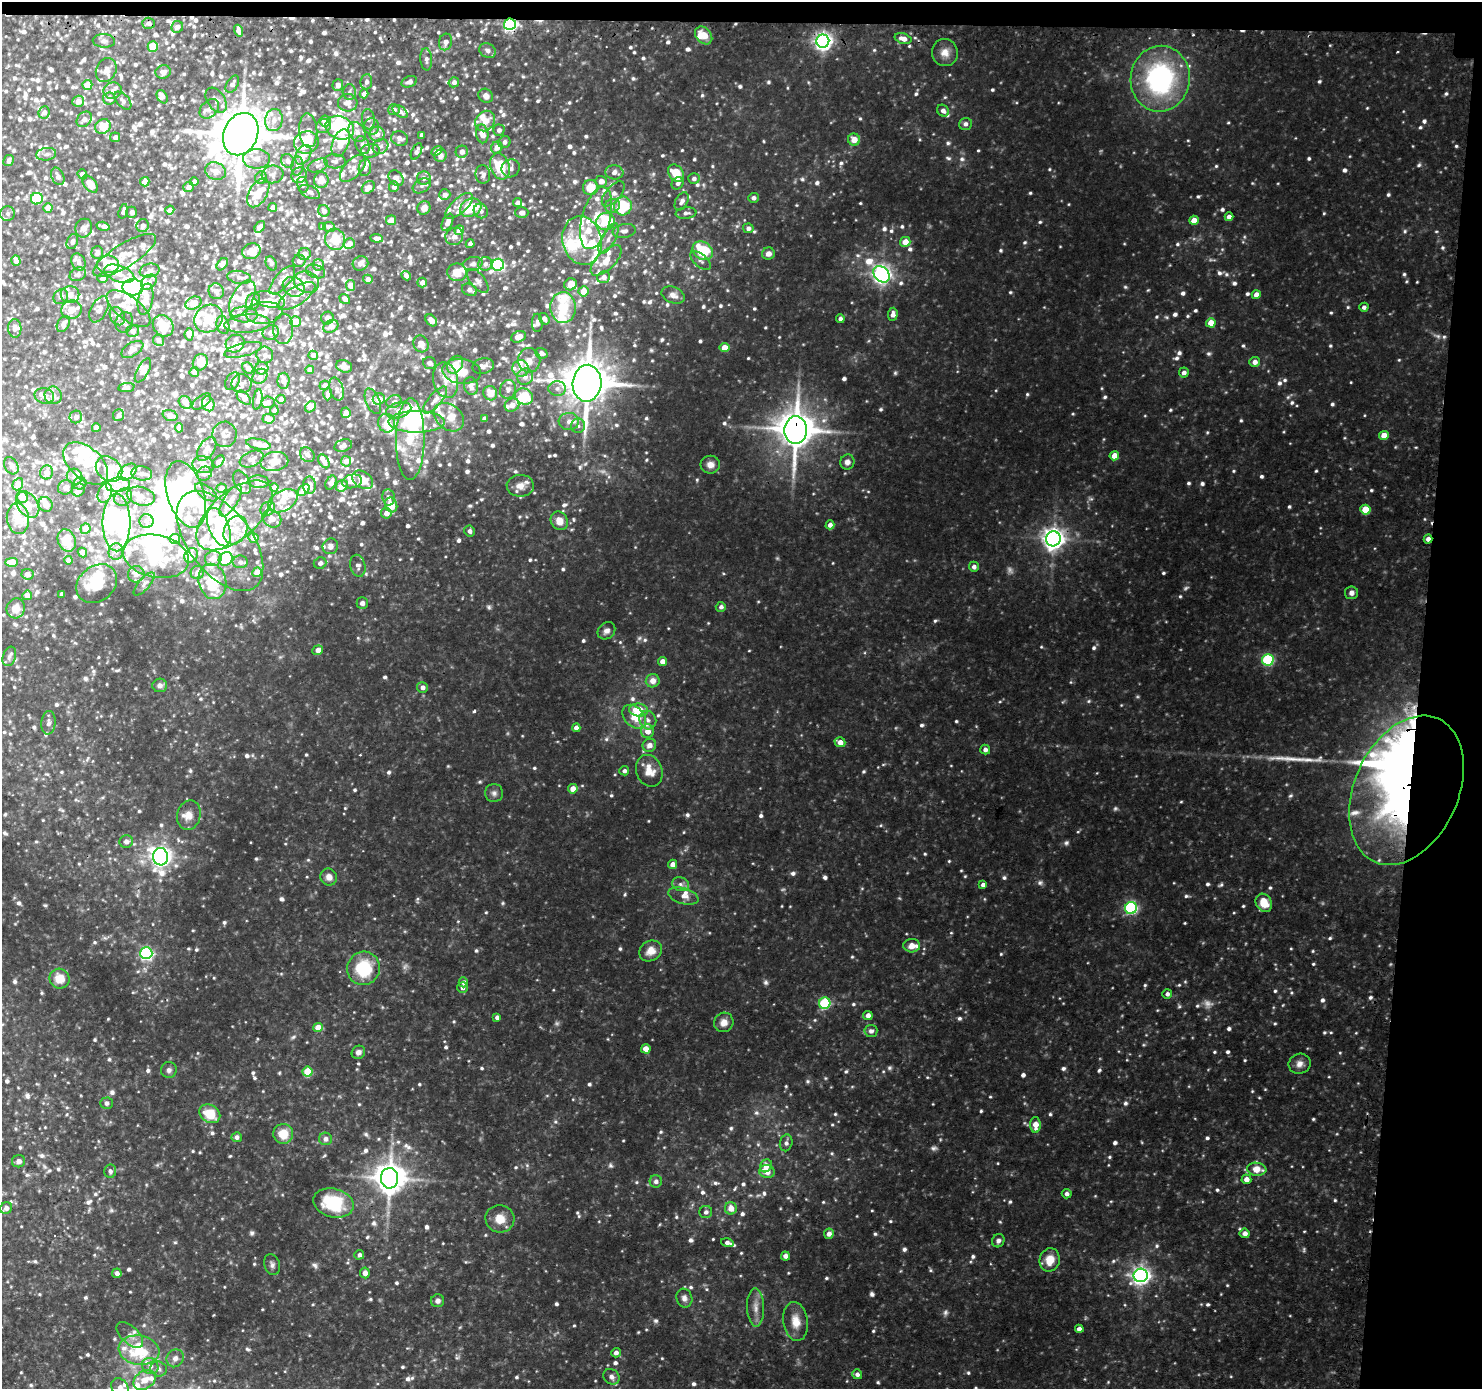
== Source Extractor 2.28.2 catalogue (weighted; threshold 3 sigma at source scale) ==
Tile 3 of 3 x 3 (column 3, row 1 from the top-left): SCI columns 2982-4461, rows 2903-4289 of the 4481 x 4515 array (HDU 1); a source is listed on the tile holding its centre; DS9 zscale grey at full resolution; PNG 1484 x 1391 px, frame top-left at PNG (2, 2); each listed source drawn as its Kron ellipse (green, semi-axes under 4 px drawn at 4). Shown black and unused: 6% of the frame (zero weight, under 2 of 3 exposures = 3% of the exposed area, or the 3 px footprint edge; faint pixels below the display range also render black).
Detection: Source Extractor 2.28.2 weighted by HDU 2 'WHT'; one run over the whole footprint, this tile lists its part. Background 0.15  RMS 0.012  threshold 0.0561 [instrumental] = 3 sigma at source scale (4.5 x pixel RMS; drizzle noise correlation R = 1.50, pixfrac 1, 0.05/0.05 arcsec/px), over >= 5 px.
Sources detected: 1843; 16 too faint to see at this stretch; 22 inside a brighter object's white glare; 3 cosmic-ray / hot-pixel residue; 1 long thin detection or spike segment (spike, bleed or trail) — neither listed nor drawn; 226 inside a brighter listed object's ellipse — not listed separately; of the other 1575, all 500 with FLUX_AUTO >= 4.42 (the completeness limit of this list) listed and drawn (1075 fainter detections not listed), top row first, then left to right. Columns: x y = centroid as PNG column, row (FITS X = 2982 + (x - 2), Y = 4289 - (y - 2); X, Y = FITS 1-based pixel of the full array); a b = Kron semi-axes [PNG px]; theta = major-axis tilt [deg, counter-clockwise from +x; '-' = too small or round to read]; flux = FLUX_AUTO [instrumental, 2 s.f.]
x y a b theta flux
149 23 6 5 - 4.9
510 24 6 5 - 250
177 27 6 5 - 4.6
238 31 6 4 -73 6.2
704 35 10 7 -48 19
903 39 8 5 -16 9.8
104 41 11 7 -3 5.1
823 41 6 6 - 630
445 42 8 6 76 6.2
153 47 5 5 - 38
487 51 8 7 - 5.4
945 53 13 13 - 13
426 59 11 6 -85 4.6
106 70 12 10 67 9.3
163 72 8 6 14 5.3
1160 79 33 29 82 230
366 82 8 6 82 4.5
409 82 8 5 21 6.8
454 82 5 5 - 5.4
232 84 9 5 59 5.4
87 85 5 5 - 31
338 85 6 5 - 5.4
113 91 9 8 - 6.8
349 92 8 6 85 5
364 94 4 4 - 5.8
486 96 7 6 - 7.5
162 97 7 5 -59 7.1
109 99 6 6 - 8.4
216 100 14 8 -57 7.7
78 101 6 5 - 11
123 101 10 6 -48 4.6
348 103 10 8 -4 9.6
209 109 11 8 44 7.4
394 110 5 5 - 6
943 111 6 5 - 6
44 112 6 5 - 7.2
400 112 8 5 -36 4.9
84 119 8 6 45 7
368 119 10 6 -82 4.5
274 120 11 9 82 10
325 121 5 5 - 10
485 121 11 9 51 16
965 124 6 6 - 5.5
103 126 8 7 - 25
323 126 8 6 37 5.1
371 126 8 7 - 5.2
340 128 15 11 -23 70
308 130 17 9 -86 16
499 130 5 5 - 4.9
357 132 10 8 -58 7.2
241 134 22 17 68 6100
377 134 7 7 - 8.1
482 134 9 6 -80 12
422 135 4 4 - 5.2
115 137 5 5 - 5.7
400 138 9 7 -16 6.8
854 140 6 6 - 15
306 142 12 11 - 25
504 142 6 5 - 4.6
341 143 14 8 68 31
362 145 9 6 -64 4.5
381 146 8 7 - 5
497 147 6 5 - 9.8
370 151 10 7 9 8.2
416 151 9 5 65 4.5
437 151 6 4 32 4.8
462 152 6 6 - 7.5
46 154 10 6 8 5.2
303 155 11 7 58 15
441 156 6 6 - 7.1
256 159 13 9 -1 11
8 161 6 5 - 5.8
288 161 7 6 - 4.6
335 161 11 7 -4 5.7
297 166 9 6 86 5.7
318 166 10 6 21 4.7
500 166 13 9 -72 48
353 168 16 8 47 9.9
365 168 8 6 82 4.8
511 168 9 8 - 6.8
215 171 10 8 -22 11
614 172 9 7 -7 7
676 173 9 7 -53 35
82 174 5 4 - 7.4
272 174 11 9 7 7.1
299 175 8 7 - 4.5
483 175 9 7 -84 4.9
58 176 9 6 -65 6.5
261 178 6 6 - 5.3
396 178 8 6 -50 5.8
424 178 7 7 - 6.3
694 179 5 5 - 5
321 180 8 7 - 14
601 181 6 5 - 9.9
145 182 5 4 - 17
194 182 4 4 - 5.9
678 183 6 5 - 5.5
90 184 10 6 -51 19
303 185 8 5 -76 4.5
422 186 9 6 31 4.9
188 187 5 5 - 6
368 187 7 5 44 8.9
394 187 5 5 - 6.3
590 188 7 7 - 28
310 192 11 6 -26 4.9
258 193 16 9 60 23
613 194 15 7 50 9.4
445 195 6 5 - 5.9
753 198 5 5 - 5.2
37 199 6 5 - 76
682 201 10 6 62 6.3
517 203 4 4 - 6.1
459 206 17 7 42 9.9
612 206 7 7 - 5.1
623 206 9 8 - 65
273 207 4 4 - 5.4
48 208 4 4 - 16
424 208 7 6 - 9.7
471 208 11 9 27 52
170 210 4 4 - 4.7
123 211 7 4 74 5.3
324 211 6 5 - 4.9
481 211 7 6 - 5.2
132 212 5 5 - 6.5
7 213 7 7 - 4.8
522 213 6 5 - 6.9
686 213 10 5 6 5.3
1229 217 4 4 - 7.2
596 218 32 14 75 39
391 220 5 5 - 13
1194 220 5 4 - 14
606 221 9 8 - 55
447 222 9 5 65 7.8
103 226 7 4 -15 4.8
143 226 6 6 - 4.8
323 226 4 4 - 4.7
260 227 6 4 55 5.8
329 227 6 5 - 6.2
84 228 9 8 - 8.5
748 228 5 5 - 5.5
459 230 5 4 - 11
624 231 11 7 10 7.2
454 236 9 8 - 7
377 238 6 4 -6 6
609 238 17 6 62 9.9
335 239 11 10 - 30
582 240 24 19 -76 48
72 242 8 5 68 5.2
905 242 5 5 - 14
349 244 6 5 - 8.6
470 244 4 4 - 4.8
251 251 9 7 21 10
703 251 11 8 -34 68
97 252 6 6 - 6.6
305 254 6 6 - 9.5
768 254 6 6 - 7.9
125 255 36 11 32 25
16 260 5 4 - 9
700 260 12 6 -41 5.3
299 261 6 6 - 5.8
606 261 19 9 44 21
78 262 9 6 -63 7.1
271 263 7 5 -65 4.5
360 263 8 7 - 6.2
108 264 11 9 1 29
222 264 7 4 51 5.8
473 264 10 6 12 4.5
485 264 7 6 - 5.2
318 265 6 5 - 8.4
498 265 6 6 - 230
150 270 10 7 12 4.8
316 271 10 6 -20 4.5
457 272 10 9 - 19
78 274 8 6 25 5.6
119 274 15 8 -19 10
881 274 9 7 -47 640
406 276 5 4 - 5.1
239 277 12 6 -11 5.2
604 277 6 5 - 8.1
102 278 5 4 - 4.6
368 279 5 4 - 5.9
282 280 17 7 49 14
478 281 14 7 -52 5.7
149 282 9 6 42 5.2
307 282 13 10 -20 16
422 283 5 5 - 7.6
571 284 6 6 - 23
350 285 5 4 - 16
133 287 10 8 -2 700
294 287 11 9 -27 9.4
469 290 8 6 -25 6.2
216 291 8 7 - 6.2
583 291 5 5 - 19
70 295 9 8 - 8.9
673 295 12 8 -22 8.3
1256 295 4 4 - 10
296 296 22 9 33 19
61 297 8 6 44 4.9
242 298 20 10 60 20
145 299 16 7 79 17
345 299 6 4 -39 5
269 300 16 8 -14 10
253 301 8 7 - 12
194 303 8 6 22 18
563 307 15 13 -87 30
1364 307 5 4 - 4.5
99 309 14 8 63 7.1
128 309 26 11 -37 25
71 310 10 9 - 12
264 313 18 11 6 16
893 314 7 5 85 7.2
244 315 13 8 -3 8.2
117 316 9 7 -64 6.2
209 318 15 13 36 26
327 318 6 6 - 4.9
840 318 4 4 - 4.5
544 319 6 5 - 5
431 320 7 5 -46 11
124 322 10 8 69 5
295 322 5 5 - 20
537 323 9 5 -90 4.7
1211 323 5 4 - 17
63 324 9 6 58 7.3
247 324 23 9 5 18
223 325 9 6 -74 14
163 326 11 9 -50 27
331 326 8 6 30 8.8
15 328 9 6 -88 7
283 329 15 10 87 9.5
133 331 6 6 - 5.2
271 332 8 7 - 6.9
189 334 6 4 85 7.6
518 337 8 5 22 12
158 340 6 5 - 5.1
235 344 9 8 - 6.4
421 344 8 7 - 12
724 348 5 4 - 15
132 349 12 6 31 7.2
243 350 19 6 14 7.2
541 353 6 5 - 5
265 355 8 8 - 5.9
313 355 5 4 - 5.5
529 360 12 11 - 12
200 362 8 7 - 19
1255 362 5 5 - 7.6
429 363 6 5 - 5
455 365 9 7 55 23
344 366 8 6 -15 10
483 366 11 7 13 6.3
248 368 6 5 - 5.9
262 368 6 6 - 11
521 368 8 8 - 8.4
143 370 13 6 61 8.4
310 370 4 4 - 9.5
462 371 19 12 -7 18
194 372 5 5 - 10
1184 372 5 5 - 5.5
260 376 8 7 - 4.7
525 377 8 8 - 6.5
445 380 18 12 -78 18
233 381 9 6 59 7.1
283 381 8 6 86 6.3
587 383 18 14 85 5800
241 384 10 9 - 5.3
324 385 5 4 - 7.3
471 386 9 7 -71 6.4
126 388 8 4 7 4.4
557 388 9 7 0 6.5
337 389 12 7 -75 6.5
508 389 9 7 74 6
490 393 7 6 - 19
328 394 6 4 89 8.5
53 395 9 8 - 7.3
44 396 10 7 -14 7.1
524 396 9 7 -27 39
244 398 8 5 -44 13
281 399 4 4 - 5.9
379 399 6 5 - 12
258 400 10 4 80 5
435 400 17 6 50 9.3
373 401 13 7 -67 7.2
185 402 7 6 - 9
202 402 11 6 38 5.1
268 402 6 6 - 5.2
394 402 8 6 25 5.3
208 404 7 6 - 18
512 405 7 6 - 6.8
310 407 6 5 - 9.7
274 410 5 4 - 5.7
399 410 13 7 16 8.8
346 413 5 4 - 5.8
118 415 6 5 - 4.6
170 416 8 5 -19 10
76 417 6 6 - 5.7
449 417 16 12 -38 16
484 418 4 4 - 4.6
268 419 6 5 - 13
569 421 10 8 3 9.6
417 422 28 10 0 66
387 423 9 8 - 17
578 426 7 7 - 5.3
96 428 4 4 - 10
179 428 5 4 - 9.5
796 430 14 11 86 3400
225 434 12 12 - 7.4
1384 435 5 4 - 17
410 439 41 14 89 55
258 444 12 5 -11 11
343 445 9 6 19 5.2
207 449 13 7 57 13
307 455 8 6 -47 5.2
1114 456 4 4 - 16
252 459 12 7 23 5.7
274 461 14 9 8 13
324 461 7 5 -60 5.5
346 461 5 5 - 7.5
218 462 7 4 46 7.1
847 462 7 7 - 6.7
86 463 26 15 -42 43
203 465 11 8 -12 15
710 465 9 9 - 8.1
11 466 9 6 -60 6.3
109 469 14 11 -42 22
47 472 7 6 - 11
127 472 10 7 39 50
142 473 10 7 -7 7
204 474 8 6 27 6.7
75 476 8 7 - 5.7
363 480 11 8 -34 20
352 481 10 7 12 8.8
242 482 12 7 -62 5.9
259 482 10 6 -2 10
80 483 6 6 - 4.9
331 483 7 5 64 7.4
18 484 6 5 - 16
118 485 12 7 8 9.4
310 485 8 6 -88 9.6
342 486 6 5 - 16
520 486 13 11 1 12
66 487 8 7 - 4.7
274 487 4 4 - 8.1
221 488 5 4 - 7.1
78 490 7 6 - 6.4
304 490 7 4 44 19
206 492 12 6 -36 6.2
105 493 10 6 66 5.9
186 494 34 18 -72 160
141 496 14 9 -16 16
22 497 6 5 - 17
123 497 9 8 - 6.7
388 497 8 6 -81 6.1
231 501 18 7 59 10
283 501 16 10 29 16
46 504 8 6 -61 6.5
28 505 14 10 -56 13
391 505 7 6 - 21
268 509 8 6 39 11
1365 510 5 5 - 38
386 513 5 5 - 9.5
234 515 46 23 41 72
272 518 10 8 -39 9.2
18 519 15 11 -83 14
146 521 7 7 - 5
559 521 9 8 - 15
116 523 28 14 -90 68
830 525 4 4 - 6.7
219 527 20 10 -68 38
85 529 5 5 - 13
235 530 15 11 65 19
470 531 5 5 - 5.3
253 538 5 5 - 9.9
175 539 5 5 - 30
1053 539 7 7 - 960
1428 539 4 4 - 7.7
67 540 11 9 -70 15
220 541 58 31 -52 190
330 546 8 7 - 7.8
116 552 8 7 - 5.3
82 553 5 4 - 5.2
191 555 8 6 59 8.9
156 556 33 21 -12 61
213 558 8 7 - 10
226 559 7 6 - 41
68 560 4 4 - 6.6
12 562 6 4 1 29
240 562 7 6 - 4.6
320 563 6 5 - 4.8
358 566 11 7 -79 5.2
974 567 5 5 - 5.1
257 572 5 4 - 21
197 573 7 6 - 5.8
28 574 6 5 - 5.6
136 574 8 8 - 5
212 581 18 14 -77 56
97 584 22 17 39 51
144 584 14 5 49 4.9
1351 593 6 6 - 6.5
62 594 4 4 - 4.6
27 595 5 4 - 9.8
362 603 5 5 - 4.7
721 607 5 5 - 4.7
16 608 10 9 - 12
606 631 9 8 - 6.6
318 650 5 4 - 9.1
9 656 10 6 71 5
1268 660 6 6 - 120
662 661 4 4 - 9.5
653 681 7 6 - 11
160 685 7 7 - 5.1
422 687 5 5 - 6.4
639 710 9 6 -7 33
634 717 13 9 -46 23
648 720 9 8 - 7.2
48 723 12 7 86 6.3
576 728 4 4 - 6.7
647 731 7 6 - 13
840 742 5 5 - 9.9
649 745 7 6 - 9.4
985 749 5 4 - 5.6
624 771 5 4 - 4.6
649 771 16 13 -67 20
573 789 5 4 - 13
1406 790 78 52 66 700
494 793 9 9 - 5.2
189 815 15 11 76 13
126 842 7 6 - 6.8
161 857 8 7 - 780
673 864 4 4 - 8.7
329 877 9 8 - 8.4
681 884 8 6 -21 5.4
983 885 4 4 - 6.5
683 896 15 8 -16 10
1264 903 9 7 -60 26
1131 908 6 6 - 180
912 946 8 6 2 11
651 951 12 10 32 15
146 953 6 6 - 240
363 968 17 16 - 67
60 979 10 10 - 22
463 982 5 4 - 5.4
462 988 5 5 - 5.3
1167 994 5 5 - 4.4
825 1003 6 5 - 99
868 1016 5 4 - 8.5
497 1017 4 4 - 4.6
724 1022 10 9 - 10
318 1028 5 4 - 20
871 1031 6 6 - 5.1
646 1049 5 4 - 14
358 1052 7 6 - 7
1300 1064 11 10 - 8.7
169 1070 8 8 - 4.9
307 1072 5 5 - 45
106 1103 6 5 - 4.9
210 1114 11 8 -33 35
1035 1125 8 5 -89 14
283 1134 10 10 - 25
237 1137 5 5 - 5.7
325 1139 6 6 - 6.5
786 1143 8 6 76 5.1
18 1161 6 6 - 5.7
766 1166 7 5 53 13
1257 1169 10 6 -7 18
110 1171 6 6 - 4.7
767 1172 8 6 -11 12
390 1178 10 8 87 2400
1246 1179 5 5 - 8.9
656 1181 6 6 - 5.2
1067 1194 5 4 - 5.1
334 1203 20 14 -14 77
6 1208 6 5 - 7.5
731 1208 6 6 - 14
706 1212 6 6 - 4.8
500 1219 14 14 - 20
1245 1233 5 5 - 7.2
829 1234 5 5 - 8.2
998 1241 7 6 - 4.8
727 1243 6 4 -14 5.4
359 1255 5 4 - 4.6
785 1256 4 4 - 5
1050 1260 12 10 75 19
272 1265 10 7 -71 5.1
117 1273 5 4 - 5.4
365 1273 5 5 - 10
1141 1275 7 6 - 610
684 1298 9 8 - 6.4
438 1301 6 6 - 5.6
756 1307 19 8 -88 12
796 1321 19 12 -82 20
1079 1329 4 4 - 6.8
130 1335 16 8 -43 9.3
139 1350 20 14 -8 66
616 1353 5 4 - 4.6
175 1358 9 8 - 7
150 1366 8 7 - 8.2
158 1369 8 7 - 6.6
857 1374 5 5 - 5.1
611 1377 9 7 -43 5.6
145 1380 12 8 35 17
120 1388 10 8 -55 9.1
Overlapping masked pixels (flux is a lower limit): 4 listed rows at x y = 510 24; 796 430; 1428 539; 1406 790
Isophote crosses this tile's border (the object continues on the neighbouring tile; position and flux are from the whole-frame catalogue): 1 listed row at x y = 120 1388
Unlisted compact peaks at least as high as the median listed source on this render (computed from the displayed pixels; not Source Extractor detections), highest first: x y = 1364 415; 1231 1376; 1344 438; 466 1262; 1278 183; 727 290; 1143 1045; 1095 1196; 758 601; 553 990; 919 139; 214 1315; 1016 103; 659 1225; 949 75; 951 766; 1253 275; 1044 307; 868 341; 135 688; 263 1091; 15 924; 810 235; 940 1140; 668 628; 357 1069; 250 842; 813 494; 1336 1134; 740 1276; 608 1039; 790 906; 1058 103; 369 905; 309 1335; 709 933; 1290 1316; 724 574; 1320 528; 111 621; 1125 1305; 507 733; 146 1185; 725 249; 717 103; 1375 548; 525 64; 559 785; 444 1041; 834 194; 753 863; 1295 138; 1201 1304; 780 1209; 866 401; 595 1380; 657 93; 729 417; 1063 1003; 1273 1007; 1189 1086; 473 515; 664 1147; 845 473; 547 31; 415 26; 445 556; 374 918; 547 1096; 744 220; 766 153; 1290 443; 1024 1103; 593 916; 297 32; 102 798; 665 235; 407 1348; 559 186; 285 1371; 865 653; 1199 299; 979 818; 643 751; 790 1094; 895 728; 1195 1118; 609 1215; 354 1012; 405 931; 900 1271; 924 948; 907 873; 1379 946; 521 125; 68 1082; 101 716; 232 1026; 1146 1035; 1358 1083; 55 1075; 957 371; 1119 1051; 527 517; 138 1125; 1268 371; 111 715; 272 1301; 341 526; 1290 415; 307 1042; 995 340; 1206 1019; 1194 239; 207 1340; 1323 903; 1329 1150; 373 55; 1226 392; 810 1027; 1104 375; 1134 152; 630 613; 628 140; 1156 1296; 708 311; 1062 702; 206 976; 583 63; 465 69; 1202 1201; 557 741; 1208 1069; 939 1373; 537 87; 344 813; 26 884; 1101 150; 476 71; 165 729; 834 800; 1120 166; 760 788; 1269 838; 777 288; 851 303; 622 1251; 1245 1169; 658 1010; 363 57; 203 906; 561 120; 1108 1295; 243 1330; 1317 1231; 80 1095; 382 596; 616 1186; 282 1194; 10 722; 290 628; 18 843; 1350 469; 1225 1079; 1354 966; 1192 1037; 259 55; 100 729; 523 269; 721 207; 1343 1063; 438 332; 540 1027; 747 316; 421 99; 1001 82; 1231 856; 933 134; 789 1220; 352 70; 834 222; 1318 628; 110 1122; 780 646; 14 897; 92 690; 1198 1375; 1282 896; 39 1191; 491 1271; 276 786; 666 353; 434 1360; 965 1012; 82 782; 748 244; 1158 1207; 493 317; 1154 1174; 431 43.